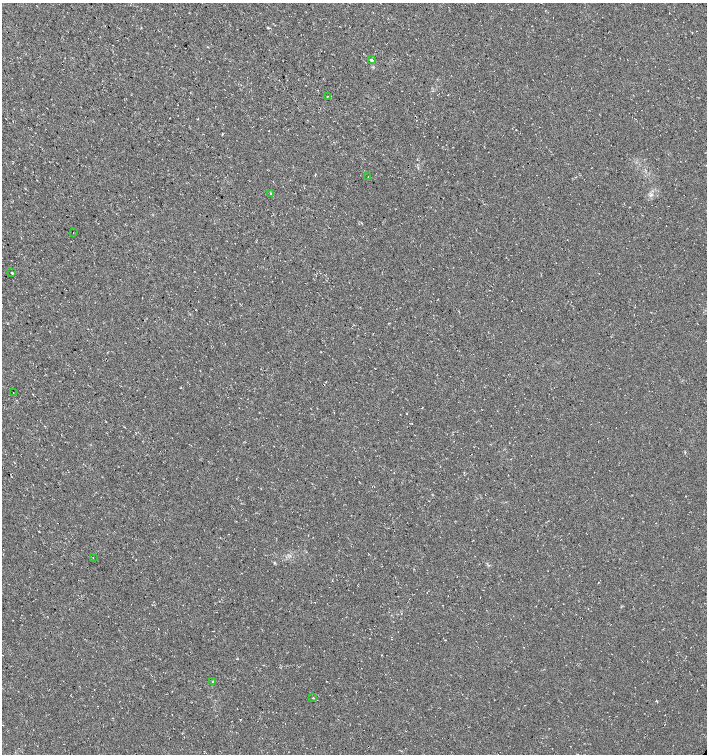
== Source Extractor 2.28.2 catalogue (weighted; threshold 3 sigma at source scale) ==
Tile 11 of 4 x 4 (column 3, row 3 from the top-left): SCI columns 3051-4459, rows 1505-3008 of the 6032 x 6030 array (HDU 1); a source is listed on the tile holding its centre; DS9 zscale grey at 2 x 2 block average (1 PNG px = mean of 2 x 2 image px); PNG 709 x 756 px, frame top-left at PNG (2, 3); each listed source drawn as its Kron ellipse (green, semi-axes under 4 px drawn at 4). Shown black and unused: <1% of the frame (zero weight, under 3 of 4 exposures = <1% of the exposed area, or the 3 px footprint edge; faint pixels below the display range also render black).
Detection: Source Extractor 2.28.2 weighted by HDU 2 'WHT'; one run over the whole footprint, this tile lists its part. Background 0.00754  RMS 0.0039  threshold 0.0178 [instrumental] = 3 sigma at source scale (4.5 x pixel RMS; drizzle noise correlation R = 1.50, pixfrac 1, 0.0396/0.0396 arcsec/px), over >= 5 px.
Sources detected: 10; all 10 listed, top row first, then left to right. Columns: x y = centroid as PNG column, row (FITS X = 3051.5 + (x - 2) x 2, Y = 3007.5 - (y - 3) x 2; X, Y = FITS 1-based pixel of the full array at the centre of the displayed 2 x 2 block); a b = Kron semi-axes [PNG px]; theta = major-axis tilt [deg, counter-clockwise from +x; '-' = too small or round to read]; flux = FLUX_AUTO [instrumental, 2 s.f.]
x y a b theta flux
371 60 2 2 - 1.9
327 97 3 2 - 0.54
368 177 2 2 - 0.31
271 194 3 2 - 0.6
73 233 2 2 - 0.29
12 273 2 2 - 0.99
13 393 2 2 - 0.46
93 558 2 2 - 0.39
213 682 4 3 - 0.83
313 698 3 2 - 0.6
Diffuse or blended objects may show on this block-average render without a row.